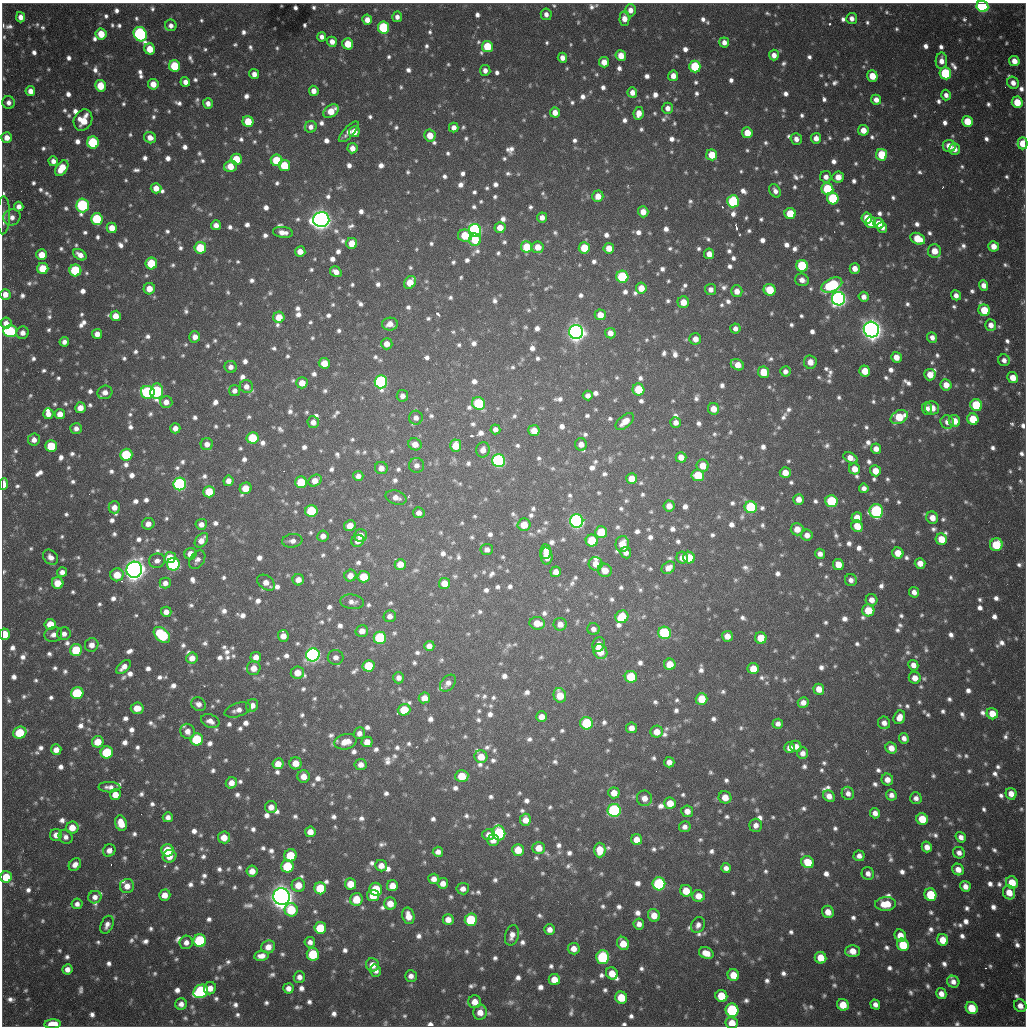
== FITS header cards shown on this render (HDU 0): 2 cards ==
NAXIS1  =                 1024 / length of data axis 1
NAXIS2  =                 1024 / length of data axis 2

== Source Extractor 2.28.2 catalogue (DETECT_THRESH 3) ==
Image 1024 x 1024 px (HDU 0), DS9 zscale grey, 1 PNG px = 1 image px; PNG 1028 x 1028 px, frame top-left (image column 1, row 1024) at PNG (2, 3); each listed source drawn as its Kron ellipse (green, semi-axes under 4 px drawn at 4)
Background 736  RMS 22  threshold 67.4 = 3 sigma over >= 5 px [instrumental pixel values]
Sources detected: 1699; of the 1699, the 500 brightest by FLUX_AUTO listed and drawn (1199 fainter detections omitted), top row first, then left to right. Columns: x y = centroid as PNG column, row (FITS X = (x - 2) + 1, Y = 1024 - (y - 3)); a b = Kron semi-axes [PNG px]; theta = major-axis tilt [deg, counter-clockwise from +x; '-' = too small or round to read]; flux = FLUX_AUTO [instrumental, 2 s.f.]
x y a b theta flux
982 6 6 5 - 2.9e+05
630 10 6 5 - 1.3e+04
546 14 6 5 - 9.0e+03
20 17 5 4 - 1.2e+04
397 17 5 5 - 8.1e+03
624 18 7 5 88 1.7e+04
852 18 5 5 - 9.6e+03
367 20 5 5 - 1.5e+04
171 25 6 5 - 8.5e+03
383 27 6 5 - 1.3e+05
101 34 6 5 - 3.2e+04
140 34 7 6 - 3.4e+05
322 37 5 4 - 8.2e+03
332 42 5 4 - 1.1e+04
724 42 5 5 - 1.0e+04
348 44 5 5 - 3.4e+04
487 46 5 5 - 6.0e+04
150 49 6 5 - 3.1e+04
774 55 5 5 - 1.1e+04
621 56 5 5 - 2.4e+04
562 58 5 4 - 1.1e+04
941 61 8 5 88 1.3e+04
1014 61 5 5 - 1.4e+04
604 62 5 5 - 1.9e+04
175 66 6 5 - 7.1e+04
695 66 6 5 - 1.1e+05
485 70 5 5 - 8.6e+03
945 73 6 5 - 1.2e+05
254 74 5 5 - 9.8e+03
673 76 5 5 - 1.4e+04
872 76 5 5 - 3.0e+04
185 82 5 4 - 9.8e+03
1013 83 6 5 - 1.1e+04
153 84 5 5 - 2.0e+04
101 86 6 5 - 3.9e+04
30 91 5 5 - 1.2e+04
314 91 5 5 - 1.2e+04
632 93 5 5 - 1.2e+04
946 95 5 5 - 8.4e+03
876 100 5 5 - 1.2e+04
1017 102 6 5 - 3.7e+04
9 103 6 6 - 8.0e+03
208 103 5 5 - 9.1e+03
668 108 5 5 - 1.1e+04
331 111 8 6 35 2.7e+04
555 112 5 5 - 1.5e+04
638 113 6 5 - 1.7e+04
83 120 11 9 62 3.7e+04
248 121 5 5 - 4.2e+04
967 121 5 5 - 3.8e+04
311 127 6 6 - 8.8e+03
454 128 5 5 - 1.0e+04
863 130 5 5 - 1.8e+04
349 132 13 5 47 1.1e+04
354 132 5 5 - 2.1e+04
747 133 5 5 - 2.8e+04
430 135 6 6 - 2.3e+04
7 138 5 5 - 1.4e+04
150 138 6 5 - 1.4e+04
816 138 5 5 - 1.1e+04
796 139 6 5 - 9.7e+03
93 142 6 6 - 1.3e+05
1022 143 6 5 - 3.2e+04
949 146 6 6 - 2.1e+04
352 148 5 5 - 1.4e+04
954 149 6 5 - 1.2e+04
712 155 5 5 - 3.5e+04
882 155 6 5 - 6.4e+04
236 159 5 5 - 5.7e+04
277 160 6 5 - 6.1e+04
53 161 5 4 - 9.0e+03
230 166 6 5 - 2.5e+04
284 166 5 5 - 5.3e+04
62 168 9 5 55 3.2e+04
826 177 6 5 - 9.9e+03
838 177 6 5 - 1.9e+04
156 188 5 5 - 1.6e+04
827 189 6 5 - 8.9e+04
775 191 7 5 -58 8.2e+03
598 196 6 5 - 1.9e+04
833 198 6 5 - 1.1e+05
733 201 6 6 - 1.6e+05
83 205 7 6 - 2.1e+05
19 207 5 4 - 1.0e+04
643 212 5 5 - 1.6e+04
790 214 5 5 - 5.0e+04
3 215 19 6 88 1.0e+04
12 217 8 8 - 1.1e+04
542 217 5 5 - 9.9e+03
867 218 5 5 - 2.8e+04
97 219 6 5 - 1.0e+05
321 220 8 7 - 1.5e+06
870 222 5 5 - 3.0e+04
879 223 5 5 - 2.3e+04
216 225 5 5 - 1.1e+04
882 227 5 5 - 8.9e+03
112 228 5 5 - 2.2e+04
500 228 5 5 - 2.1e+04
475 230 6 6 - 3.8e+05
283 232 10 5 -7 1.3e+04
465 236 7 6 - 5.4e+04
918 239 8 5 -25 4.5e+04
475 240 6 6 - 5.1e+04
352 243 5 5 - 2.6e+04
994 246 5 5 - 1.7e+04
527 247 5 5 - 4.7e+04
538 247 6 6 - 2.2e+04
200 248 6 6 - 6.3e+04
584 248 6 5 - 4.5e+04
609 248 5 5 - 2.0e+04
300 251 5 5 - 1.4e+04
934 251 7 6 - 2.4e+04
709 254 5 5 - 1.6e+04
42 255 5 5 - 2.6e+04
80 255 7 5 -33 1.3e+04
151 263 6 6 - 6.5e+04
802 266 6 5 - 1.0e+05
855 268 5 5 - 1.5e+04
43 269 5 5 - 5.2e+04
75 270 6 6 - 1.2e+05
336 272 6 5 - 1.2e+04
622 277 6 6 - 1.3e+05
802 280 7 6 - 1.1e+04
410 282 7 5 58 3.2e+04
832 285 11 6 25 1.6e+05
983 285 5 4 - 1.3e+04
641 288 5 5 - 2.4e+04
149 289 5 5 - 2.1e+04
711 289 5 5 - 9.5e+03
770 290 6 5 - 5.0e+04
737 291 6 5 - 1.5e+04
5 294 5 5 - 1.4e+04
956 295 5 4 - 9.0e+03
864 297 5 5 - 1.0e+04
838 299 7 6 - 8.5e+05
683 302 6 6 - 2.3e+04
984 310 6 5 - 4.7e+04
600 315 5 5 - 1.9e+04
116 316 5 5 - 1.9e+04
279 317 5 5 - 2.7e+04
6 323 5 5 - 1.1e+04
390 324 8 6 1 1.5e+04
991 325 6 5 - 1.3e+04
735 328 5 5 - 8.4e+03
871 330 8 7 - 1.6e+06
10 331 7 6 - 1.6e+05
576 332 7 7 - 1.1e+06
23 333 6 6 - 1.0e+04
610 333 5 5 - 1.2e+04
97 334 5 5 - 1.2e+04
195 337 5 5 - 1.2e+04
932 337 5 5 - 8.6e+03
695 339 6 6 - 1.3e+04
64 342 5 4 - 8.1e+03
387 344 5 5 - 1.4e+04
896 357 5 5 - 1.6e+04
1004 360 6 5 - 8.1e+03
810 362 7 6 - 1.7e+04
324 363 5 5 - 2.5e+04
737 365 7 5 -28 2.0e+04
231 367 6 6 - 9.0e+03
785 371 5 5 - 8.2e+03
865 371 5 5 - 3.0e+04
763 372 5 5 - 4.0e+04
930 375 5 5 - 2.4e+04
1013 378 5 5 - 2.1e+04
381 382 7 6 - 3.0e+05
302 383 5 5 - 2.0e+04
946 385 6 5 - 1.9e+04
246 386 7 6 - 1.0e+04
638 389 6 6 - 5.6e+04
157 391 8 6 85 2.1e+05
235 391 5 5 - 8.5e+03
105 392 7 6 - 1.2e+04
148 392 7 6 - 2.1e+05
588 395 5 5 - 9.1e+03
402 396 6 5 - 8.9e+03
166 402 6 6 - 1.2e+04
479 403 7 6 - 1.1e+05
976 405 6 5 - 9.9e+04
80 408 5 5 - 1.5e+04
932 408 7 6 - 1.9e+04
714 409 6 5 - 1.8e+04
927 409 6 5 - 8.9e+03
48 414 5 5 - 1.2e+04
60 414 5 5 - 1.5e+04
899 417 9 6 27 5.1e+04
416 418 7 7 - 8.8e+03
973 419 6 5 - 4.7e+04
625 421 11 6 41 1.8e+04
954 421 6 5 - 2.3e+04
313 422 6 6 - 9.8e+03
676 422 5 5 - 1.0e+04
947 422 7 6 - 1.0e+04
76 428 6 5 - 8.3e+03
175 428 5 5 - 9.9e+03
495 429 5 5 - 8.4e+03
534 431 6 5 - 2.5e+04
253 438 6 6 - 7.3e+04
34 440 6 6 - 1.1e+04
207 444 6 6 - 1.1e+04
415 444 7 6 - 1.6e+04
581 444 6 6 - 1.2e+04
51 446 6 5 - 6.5e+04
456 446 6 5 - 3.5e+04
876 449 5 5 - 1.3e+04
483 450 7 7 - 1.3e+04
126 455 6 6 - 1.0e+05
681 457 5 5 - 1.5e+04
850 458 7 5 -30 1.5e+04
499 461 6 6 - 3.3e+05
417 465 7 7 - 8.1e+03
703 466 6 6 - 2.3e+04
381 468 6 6 - 1.2e+04
854 469 6 5 - 2.0e+04
875 471 5 5 - 2.3e+04
785 473 5 5 - 2.2e+04
698 475 6 6 - 5.0e+04
358 476 5 5 - 8.6e+03
632 479 5 5 - 2.3e+04
228 481 5 5 - 1.2e+04
315 481 7 5 33 1.6e+04
301 482 6 6 - 5.9e+04
4 484 6 4 87 2.8e+04
180 484 6 6 - 3.4e+05
246 488 6 5 - 2.9e+04
864 488 5 4 - 8.1e+03
209 492 6 5 - 4.9e+04
396 498 11 6 -17 1.2e+04
799 499 5 5 - 1.3e+04
831 501 6 6 - 1.1e+05
669 506 6 5 - 1.5e+04
114 507 6 6 - 1.3e+04
751 507 6 6 - 1.4e+05
311 511 6 6 - 1.0e+05
876 511 7 6 - 2.4e+05
419 513 6 5 - 9.5e+03
857 518 5 5 - 2.0e+04
932 518 6 5 - 1.6e+04
577 521 6 6 - 5.7e+05
148 524 6 6 - 1.2e+04
201 524 5 5 - 1.1e+04
524 525 6 6 - 3.0e+04
350 526 6 5 - 1.8e+04
857 526 6 5 - 2.6e+04
797 529 6 6 - 1.9e+04
601 532 6 6 - 5.4e+04
807 535 5 5 - 1.2e+04
323 536 5 5 - 1.0e+04
361 536 6 6 - 1.7e+04
941 539 6 5 - 3.1e+04
201 540 8 5 52 1.6e+04
292 541 10 7 8 9.4e+03
358 541 6 6 - 1.0e+04
592 541 6 6 - 6.7e+04
622 544 8 7 - 2.7e+04
996 545 6 6 - 6.8e+04
487 550 6 5 - 8.2e+03
546 551 7 5 -89 9.8e+03
626 553 6 5 - 9.7e+03
898 553 5 5 - 2.7e+04
190 554 6 5 - 1.7e+04
820 554 5 5 - 9.0e+03
547 556 8 6 -85 2.1e+04
50 557 8 6 -45 9.8e+03
170 558 6 5 - 3.8e+04
682 558 6 5 - 1.5e+04
689 558 6 6 - 4.3e+04
197 560 10 6 55 8.1e+03
157 561 8 7 - 9.2e+03
920 563 5 5 - 1.6e+04
173 564 6 6 - 2.4e+05
400 564 5 5 - 2.1e+04
596 564 7 6 - 1.9e+04
838 564 6 5 - 2.3e+04
668 568 7 5 36 1.3e+04
134 570 8 8 - 1.6e+06
605 570 7 6 - 2.2e+04
62 572 5 5 - 8.5e+03
556 572 5 5 - 1.1e+04
117 575 6 6 - 3.2e+04
350 576 6 5 - 1.4e+04
364 577 6 6 - 3.7e+04
298 580 6 5 - 1.2e+04
851 580 6 6 - 8.3e+03
58 583 6 5 - 2.8e+04
165 583 6 5 - 9.1e+03
266 583 10 6 -37 1.4e+04
444 583 5 5 - 2.2e+04
914 592 5 5 - 9.3e+03
872 600 6 5 - 1.2e+04
352 602 12 7 -8 9.5e+03
868 610 6 6 - 3.8e+04
166 612 5 5 - 1.1e+04
390 616 6 5 - 8.6e+03
622 617 6 6 - 6.0e+04
537 623 8 6 -7 2.2e+04
50 624 5 5 - 3.0e+04
560 624 6 6 - 1.4e+04
593 629 6 6 - 8.0e+03
362 631 6 6 - 1.3e+04
665 633 6 6 - 1.4e+05
5 634 6 5 - 4.0e+04
64 634 7 6 - 9.0e+03
53 635 9 7 19 1.0e+04
162 635 9 6 -42 1.3e+05
283 636 6 5 - 1.5e+04
727 636 5 5 - 1.5e+04
380 638 6 6 - 1.4e+05
761 638 6 5 - 3.3e+04
599 644 7 6 - 1.4e+04
92 645 7 6 - 1.3e+04
429 646 5 5 - 1.0e+04
76 650 6 6 - 6.8e+04
600 651 8 6 -56 3.2e+04
313 655 7 6 - 6.1e+05
256 657 5 5 - 1.2e+04
336 657 8 7 - 8.9e+03
192 658 6 5 - 1.4e+04
670 664 6 6 - 3.1e+04
913 665 5 5 - 1.0e+04
369 666 6 6 - 6.6e+04
124 667 9 5 43 1.2e+04
254 668 7 7 - 1.8e+04
753 669 6 5 - 3.2e+04
297 673 7 6 - 2.0e+04
631 677 6 6 - 7.5e+04
399 678 5 5 - 9.0e+03
915 678 6 5 - 1.6e+04
448 683 9 6 49 1.0e+04
819 689 5 5 - 1.8e+04
77 693 6 6 - 1.2e+05
560 695 7 6 - 3.2e+04
424 698 6 5 - 1.8e+04
702 699 6 6 - 4.2e+04
803 702 5 5 - 1.1e+04
198 704 7 6 - 9.1e+03
252 706 7 6 - 1.3e+04
137 708 6 5 - 2.2e+04
238 710 13 6 18 1.1e+04
404 710 6 6 - 4.2e+04
992 714 6 5 - 2.8e+04
541 717 5 5 - 1.5e+04
899 717 7 5 65 1.6e+04
210 721 9 6 -22 1.0e+04
586 723 6 6 - 1.0e+05
884 723 6 6 - 1.0e+04
778 724 5 5 - 8.6e+03
631 728 5 5 - 1.2e+04
187 731 7 7 - 1.2e+04
657 732 6 6 - 1.9e+04
20 733 7 6 - 6.8e+04
359 733 6 5 - 9.1e+03
904 738 5 5 - 8.9e+03
197 739 6 6 - 1.0e+05
98 742 6 5 - 3.1e+04
346 742 11 7 13 2.2e+04
367 742 5 5 - 1.7e+04
796 746 6 5 - 1.3e+04
790 748 5 5 - 1.2e+04
891 748 6 5 - 1.6e+04
56 750 5 5 - 1.4e+04
107 752 6 6 - 9.4e+04
803 753 6 5 - 9.2e+03
481 757 6 6 - 2.4e+04
669 762 5 5 - 1.1e+04
296 763 6 6 - 2.1e+04
278 764 5 5 - 1.9e+04
361 765 6 5 - 1.2e+04
304 776 6 6 - 1.8e+04
462 776 6 6 - 4.1e+04
887 780 6 5 - 1.4e+04
231 783 6 5 - 1.4e+04
109 787 11 5 -1 9.7e+03
614 793 5 5 - 1.9e+04
848 793 7 6 - 9.0e+03
1011 794 6 5 - 1.7e+04
115 795 5 5 - 2.1e+04
891 795 6 5 - 8.4e+03
829 796 6 5 - 1.3e+04
725 797 6 6 - 2.1e+04
644 798 8 7 - 1.4e+04
916 798 6 5 - 8.3e+03
670 803 6 5 - 2.6e+04
271 807 6 6 - 1.3e+04
614 810 6 6 - 2.8e+05
687 811 6 6 - 1.3e+04
875 813 5 5 - 1.1e+04
168 817 5 5 - 8.8e+03
922 819 6 5 - 4.2e+04
525 820 6 5 - 1.5e+04
121 823 8 5 -72 2.7e+04
756 825 6 6 - 1.1e+04
685 827 6 5 - 8.1e+03
72 828 6 6 - 2.5e+04
310 832 5 5 - 1.6e+04
499 833 7 6 - 1.7e+05
56 835 6 6 - 1.3e+04
489 835 6 5 - 1.3e+04
66 837 7 6 - 8.0e+03
224 837 6 6 - 2.1e+04
961 837 5 5 - 9.6e+03
493 840 6 5 - 1.2e+04
637 840 6 5 - 2.0e+04
927 847 5 5 - 1.3e+04
539 848 6 6 - 2.1e+04
109 850 6 6 - 1.2e+04
167 850 6 6 - 5.8e+04
518 850 6 6 - 3.0e+04
600 850 7 6 - 3.0e+04
438 852 5 5 - 9.2e+03
959 853 6 5 - 8.9e+03
290 855 6 6 - 5.7e+04
169 856 7 6 - 1.9e+04
859 856 5 5 - 9.0e+03
808 862 6 6 - 4.2e+04
75 865 7 5 51 1.1e+04
287 866 6 6 - 8.3e+04
381 866 6 5 - 1.4e+04
726 868 5 5 - 8.2e+03
958 869 6 5 - 1.5e+04
252 871 5 5 - 1.7e+04
868 873 6 6 - 9.7e+03
6 877 6 5 - 4.4e+04
434 879 5 5 - 1.1e+04
443 883 5 5 - 1.3e+04
1012 883 6 5 - 3.7e+04
350 884 5 5 - 2.9e+04
659 884 6 6 - 2.0e+05
298 885 6 6 - 2.4e+04
127 886 7 7 - 1.5e+04
392 886 5 5 - 2.3e+04
965 886 5 5 - 1.1e+04
320 888 6 6 - 6.9e+04
376 889 7 6 - 6.6e+04
463 889 6 5 - 1.0e+04
686 891 6 5 - 3.3e+04
1009 892 7 6 - 2.2e+04
165 895 6 5 - 1.8e+04
373 895 6 5 - 3.1e+04
930 895 6 6 - 5.9e+04
699 896 6 6 - 1.9e+04
95 897 6 6 - 9.5e+03
281 897 8 8 - 2.0e+06
356 899 6 6 - 3.7e+04
77 904 5 5 - 8.0e+03
390 904 6 6 - 2.2e+04
886 904 10 7 1 3.3e+04
291 910 6 6 - 6.9e+04
828 912 6 6 - 1.8e+04
654 915 6 6 - 2.0e+04
408 916 8 6 -75 1.8e+04
448 919 5 5 - 1.5e+04
471 920 6 6 - 1.1e+05
639 924 5 5 - 9.1e+03
107 925 9 6 67 9.4e+03
698 925 8 6 65 8.5e+03
320 928 6 6 - 6.3e+04
550 930 5 5 - 1.1e+04
512 935 10 6 74 1.2e+04
900 936 6 5 - 2.1e+04
943 940 6 5 - 3.1e+04
200 941 6 6 - 1.6e+05
186 942 7 6 - 1.0e+04
310 942 5 5 - 8.0e+03
623 943 7 5 -59 2.7e+04
903 945 6 5 - 6.3e+04
268 947 7 6 - 1.5e+04
574 949 6 6 - 1.4e+04
852 951 7 6 - 2.0e+04
706 953 7 5 -24 2.0e+04
313 954 6 6 - 7.6e+04
261 956 7 5 9 1.2e+04
603 957 6 6 - 1.5e+05
821 958 6 5 - 3.0e+04
372 965 6 6 - 1.7e+04
67 969 5 5 - 1.1e+04
376 971 6 5 - 8.5e+03
612 973 6 5 - 2.6e+04
733 975 6 5 - 2.9e+04
411 976 6 6 - 9.3e+03
299 977 6 5 - 9.5e+03
554 980 6 5 - 2.6e+04
953 982 6 5 - 9.5e+03
210 988 6 6 - 1.4e+04
288 988 5 5 - 1.0e+04
201 991 7 6 - 2.5e+05
941 994 5 5 - 1.3e+04
721 996 6 5 - 4.6e+04
621 998 6 6 - 4.5e+04
475 1002 6 6 - 1.9e+04
181 1004 6 5 - 9.2e+03
875 1004 5 4 - 9.1e+03
843 1005 6 5 - 3.3e+04
1020 1006 6 6 - 1.4e+04
972 1008 6 5 - 5.0e+04
732 1010 7 6 - 1.8e+05
480 1012 7 6 - 1.7e+04
732 1023 6 6 - 2.9e+04
52 1024 8 4 3 3.2e+04
At the frame edge (FLAGS 8, measured only in part): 8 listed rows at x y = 982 6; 1022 143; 5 294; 4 484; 5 634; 6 877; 732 1023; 52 1024
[1199 fainter detections neither listed nor drawn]

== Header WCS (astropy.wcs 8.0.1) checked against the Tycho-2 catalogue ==
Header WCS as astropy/WCSLIB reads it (CRVAL/CRPIX/CD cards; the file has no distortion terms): RA---TAN/DEC--TAN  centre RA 19:04:12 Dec -20:34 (286.05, -20.56 deg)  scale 1.18 arcsec/px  FOV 20.1' x 20.1'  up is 0 deg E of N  parity flipped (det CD > 0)
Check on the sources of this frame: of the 60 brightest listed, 17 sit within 1.7 arcsec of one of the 22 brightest Tycho-2 stars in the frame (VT <= 11.99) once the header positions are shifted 0.38 arcsec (0.14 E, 0.35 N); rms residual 0.57 arcsec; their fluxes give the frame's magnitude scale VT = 25.22 - 2.5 log10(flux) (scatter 0.29 mag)
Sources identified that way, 17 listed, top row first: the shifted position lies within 1.7 arcsec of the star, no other Tycho-2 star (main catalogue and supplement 1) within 3.4 arcsec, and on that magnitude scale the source's flux lands within +1.5 / -3 mag of the star's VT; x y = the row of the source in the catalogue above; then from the Tycho-2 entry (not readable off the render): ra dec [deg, ICRS J2000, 3 dp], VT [Tycho-2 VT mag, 2 dp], TYC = Tycho-2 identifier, HIP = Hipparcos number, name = IAU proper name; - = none
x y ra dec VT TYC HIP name
982 6 286.217 -20.394 11.45 6291-2348-1 - -
140 34 285.922 -20.401 11.84 6290-1553-1 - -
93 142 285.906 -20.437 11.70 6290-1190-1 - -
83 205 285.902 -20.457 11.63 6290-1914-1 - -
475 230 286.039 -20.466 11.64 6291-2563-1 - -
838 299 286.166 -20.490 11.06 6291-1861-1 - -
871 330 286.177 -20.500 9.72 6291-280-1 - -
576 332 286.074 -20.500 10.56 6291-2482-1 - -
381 382 286.006 -20.516 11.38 6291-2555-1 - -
180 484 285.935 -20.549 11.40 6290-1670-1 - -
577 521 286.074 -20.562 10.72 6291-940-1 - -
134 570 285.919 -20.577 9.38 6290-1734-1 - -
313 655 285.981 -20.605 11.19 6290-1602-1 - -
614 810 286.086 -20.657 11.94 6295-2470-1 - -
659 884 286.102 -20.681 11.90 6295-452-1 - -
281 897 285.970 -20.684 9.47 6294-85-1 - -
603 957 286.082 -20.705 11.99 6295-205-1 - -